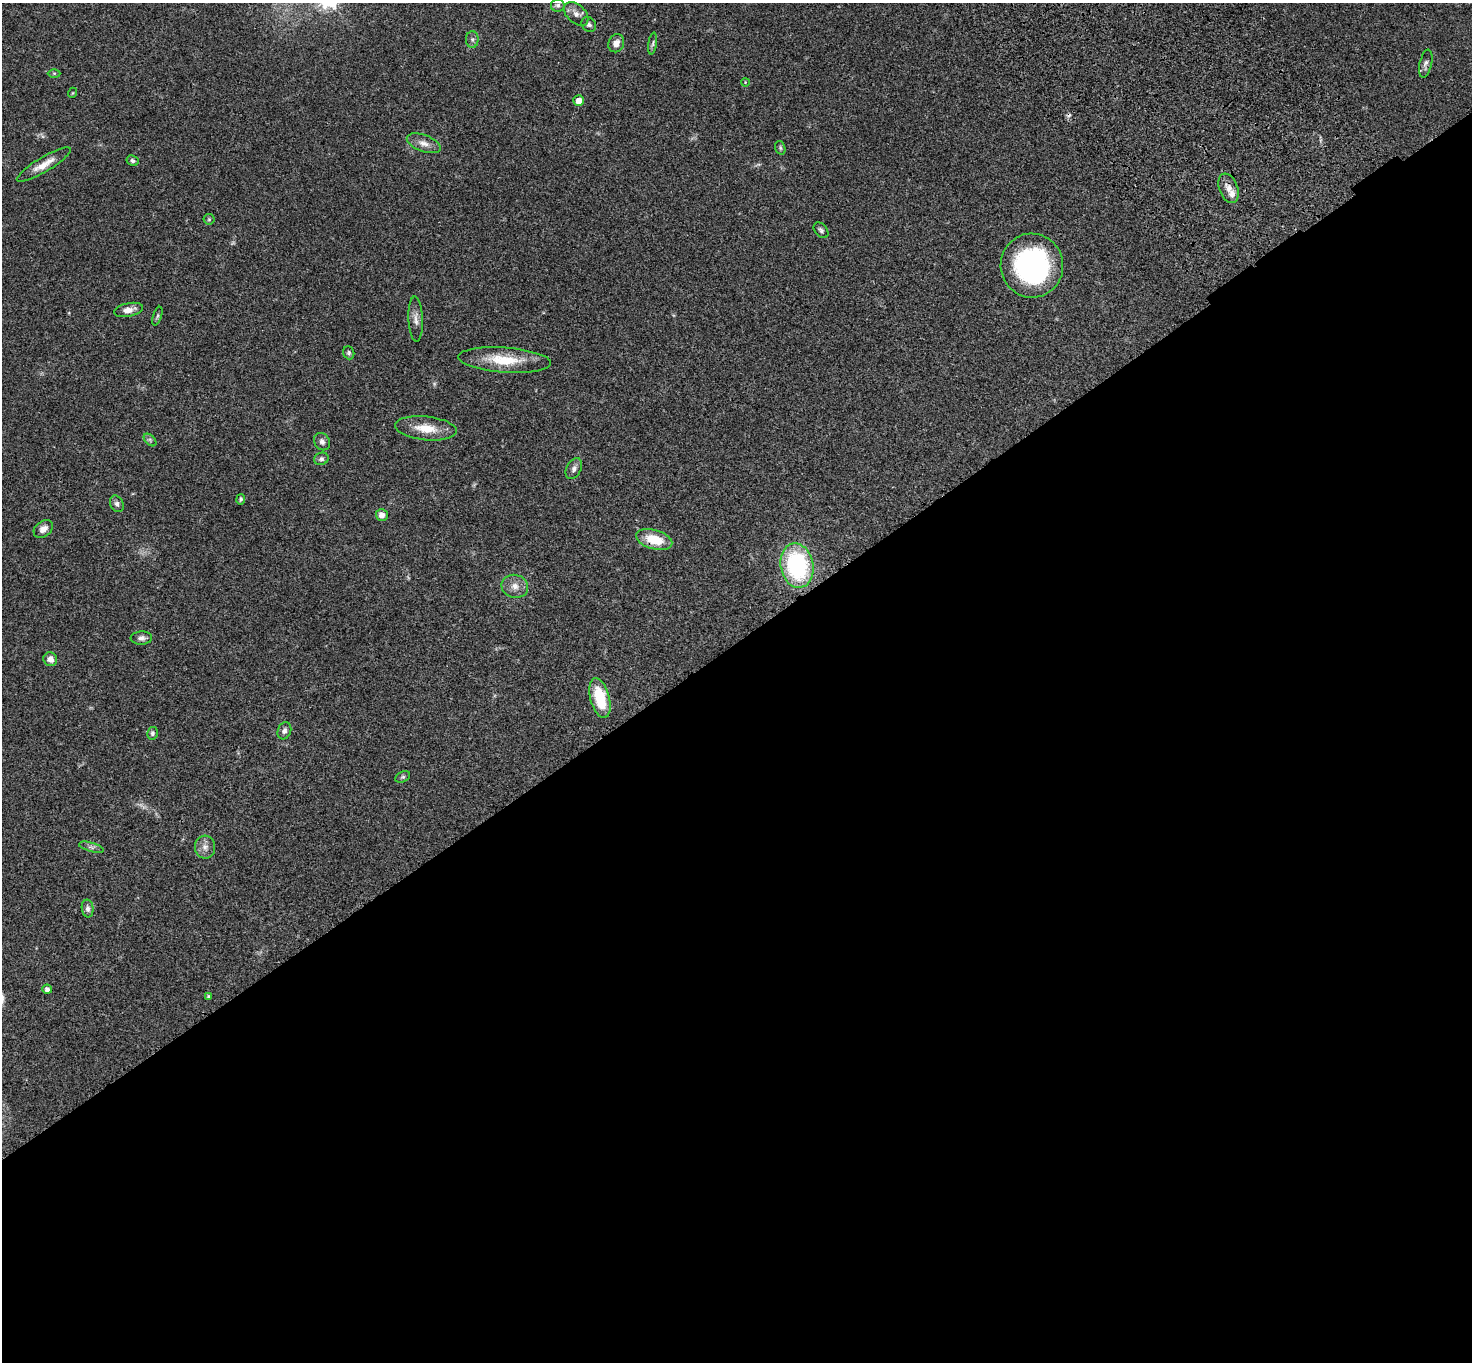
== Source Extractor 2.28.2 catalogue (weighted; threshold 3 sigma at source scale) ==
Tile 15 of 4 x 4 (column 3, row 4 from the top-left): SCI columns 3050-4519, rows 383-1742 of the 6094 x 6064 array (HDU 1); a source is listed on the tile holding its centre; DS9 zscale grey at full resolution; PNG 1474 x 1364 px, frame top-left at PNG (2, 3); each listed source drawn as its Kron ellipse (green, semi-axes under 4 px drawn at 4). Shown black and unused: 53% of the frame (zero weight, under 3 of 4 exposures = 6% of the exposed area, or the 3 px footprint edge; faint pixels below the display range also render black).
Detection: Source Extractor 2.28.2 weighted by HDU 2 'WHT'; one run over the whole footprint, this tile lists its part. Background 0.0463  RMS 0.0052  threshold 0.0236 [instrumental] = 3 sigma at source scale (4.5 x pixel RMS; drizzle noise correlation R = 1.50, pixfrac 1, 0.05/0.05 arcsec/px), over >= 5 px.
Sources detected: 51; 2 too faint to see at this stretch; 1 cosmic-ray / hot-pixel residue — neither listed nor drawn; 1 inside a brighter listed object's ellipse — not listed separately; the other 47 listed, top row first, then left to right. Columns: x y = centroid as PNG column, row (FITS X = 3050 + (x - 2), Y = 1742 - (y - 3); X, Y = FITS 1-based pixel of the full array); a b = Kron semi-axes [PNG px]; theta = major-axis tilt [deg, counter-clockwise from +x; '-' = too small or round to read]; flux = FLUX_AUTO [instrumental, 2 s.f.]
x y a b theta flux
558 5 6 6 - 1.3
576 14 14 9 -43 3.2
589 24 8 7 - 1.3
472 39 8 6 -89 1.4
616 43 9 7 70 3.1
653 43 11 4 81 1.1
1426 64 14 6 77 2
54 73 6 4 0 0.66
745 82 4 2 - 0.36
72 93 5 3 - 0.37
579 100 5 5 - 3.9
424 143 18 8 -20 3.9
780 148 7 5 -70 0.88
133 161 6 5 - 1.1
44 164 31 7 31 6.4
1228 188 15 9 -69 4.1
209 219 5 5 - 0.69
821 230 9 6 -49 1.3
1032 266 32 31 - 83
128 310 15 6 12 3.7
157 316 10 4 71 0.85
416 319 22 7 -88 3.4
349 353 7 5 -68 0.95
505 360 46 12 -4 17
426 428 31 11 -6 11
150 440 7 4 -46 1
322 442 9 7 -57 2
321 459 7 6 - 1.2
574 469 11 7 62 2
241 499 5 4 - 0.83
117 504 9 6 -64 1.5
382 515 6 6 - 3.5
43 529 11 7 37 3.2
654 539 19 9 -15 13
797 566 22 16 -79 61
515 586 13 11 -14 4.3
141 638 11 6 3 2
50 659 7 6 - 3.3
600 698 20 9 -75 19
284 731 9 6 68 1.9
152 733 6 5 - 1.2
403 777 8 5 26 0.91
91 847 13 4 -16 1.5
205 847 11 10 - 3.2
88 908 9 6 -84 1.7
47 989 4 4 - 1.8
209 996 4 4 - 0.66
Overlapping masked pixels (flux is a lower limit): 1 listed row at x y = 654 539